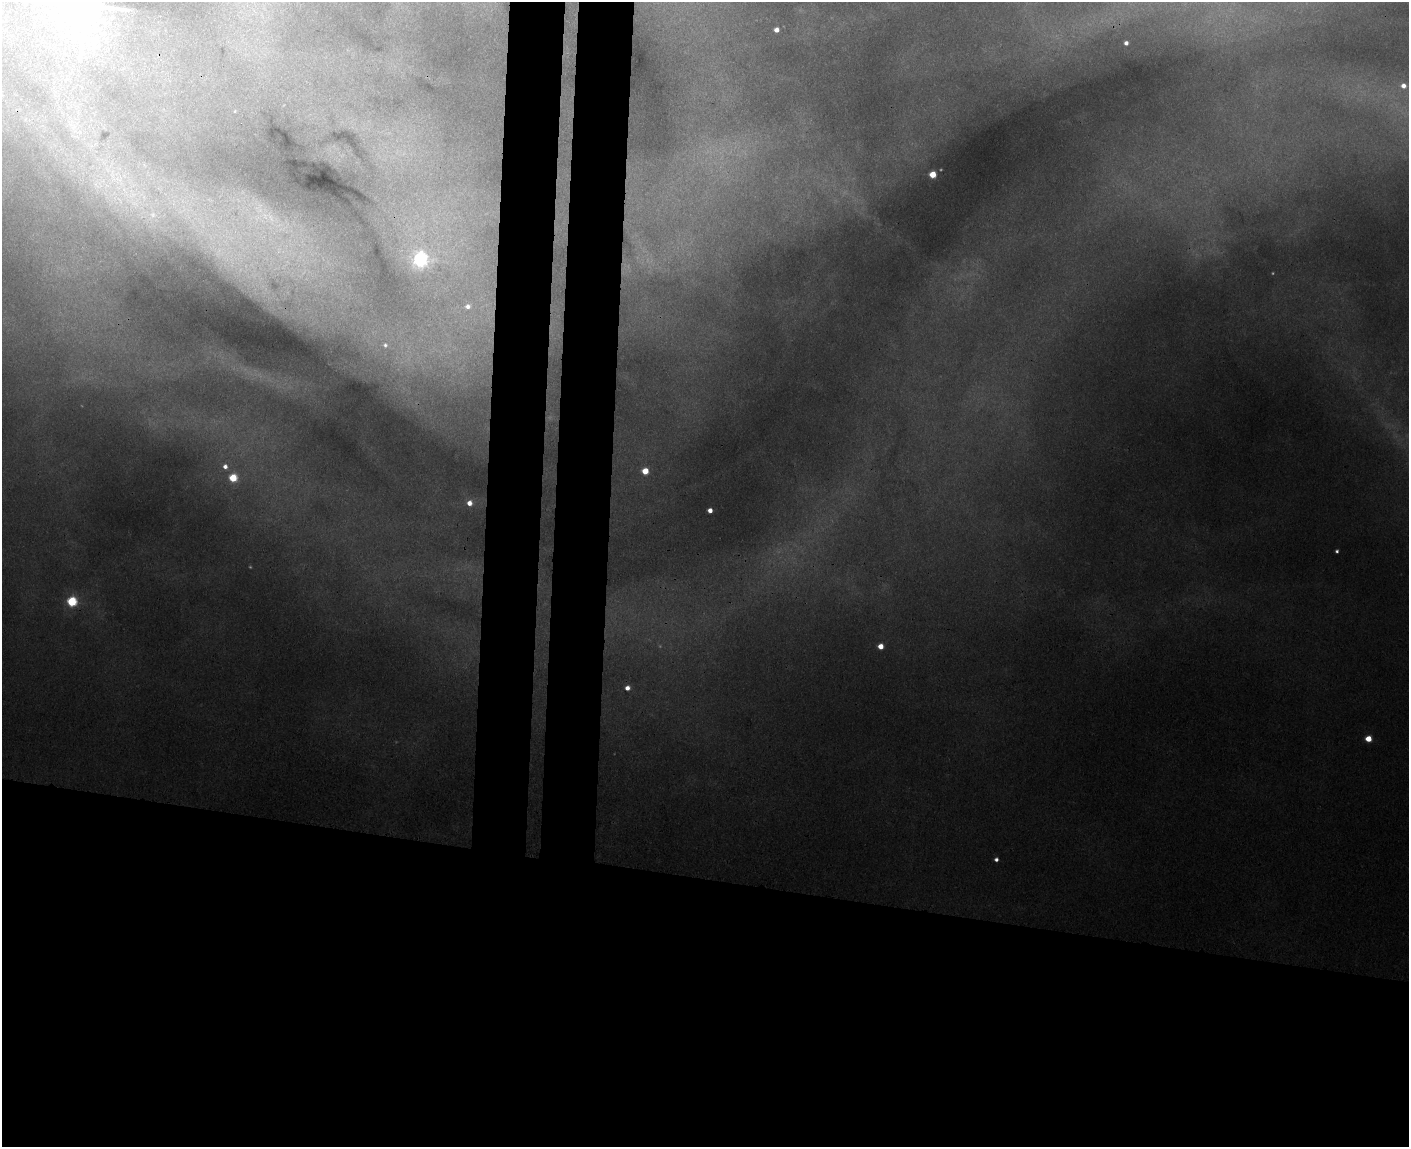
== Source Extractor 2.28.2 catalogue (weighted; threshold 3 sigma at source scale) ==
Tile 11 of 3 x 4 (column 2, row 4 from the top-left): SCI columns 1692-3098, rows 15-1159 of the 4679 x 4608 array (HDU 1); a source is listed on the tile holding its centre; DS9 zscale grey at full resolution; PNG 1411 x 1149 px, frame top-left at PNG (2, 2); no overlay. Shown black and unused: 29% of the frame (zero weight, under 3 of 4 exposures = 6% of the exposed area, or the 3 px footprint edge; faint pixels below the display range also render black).
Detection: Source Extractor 2.28.2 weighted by HDU 2 'WHT'; one run over the whole footprint, this tile lists its part. Background 0.124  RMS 0.0089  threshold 0.0402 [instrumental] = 3 sigma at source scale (4.5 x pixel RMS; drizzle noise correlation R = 1.50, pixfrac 1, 0.05/0.05 arcsec/px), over >= 5 px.
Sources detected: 28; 6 too faint to see at this stretch — not listed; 1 inside a brighter listed object's ellipse — not listed separately; the other 21 listed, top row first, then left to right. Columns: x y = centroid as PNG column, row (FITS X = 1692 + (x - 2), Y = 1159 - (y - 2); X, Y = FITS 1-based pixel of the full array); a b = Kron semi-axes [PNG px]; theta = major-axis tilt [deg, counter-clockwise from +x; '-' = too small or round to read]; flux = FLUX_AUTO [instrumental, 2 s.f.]
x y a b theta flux
85 6 14 13 - 2700
776 30 4 4 - 6.5
1126 43 4 4 - 3.6
1403 86 6 6 - 8.4
932 175 5 5 - 26
115 176 36 20 -38 65
153 215 11 10 - 9.1
420 259 7 7 - 280
468 306 4 4 - 3.1
385 345 6 5 - 1.8
225 466 5 5 - 4.1
645 471 5 5 - 22
233 478 5 5 - 44
469 503 7 6 - 7.9
710 510 4 4 - 7.1
1337 551 4 3 - 2
72 602 5 5 - 82
880 646 4 4 - 12
627 688 4 4 - 5.8
1368 739 5 4 - 19
996 859 4 4 - 3.3
Isophote crosses this tile's border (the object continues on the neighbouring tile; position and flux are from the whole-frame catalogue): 1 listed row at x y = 85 6